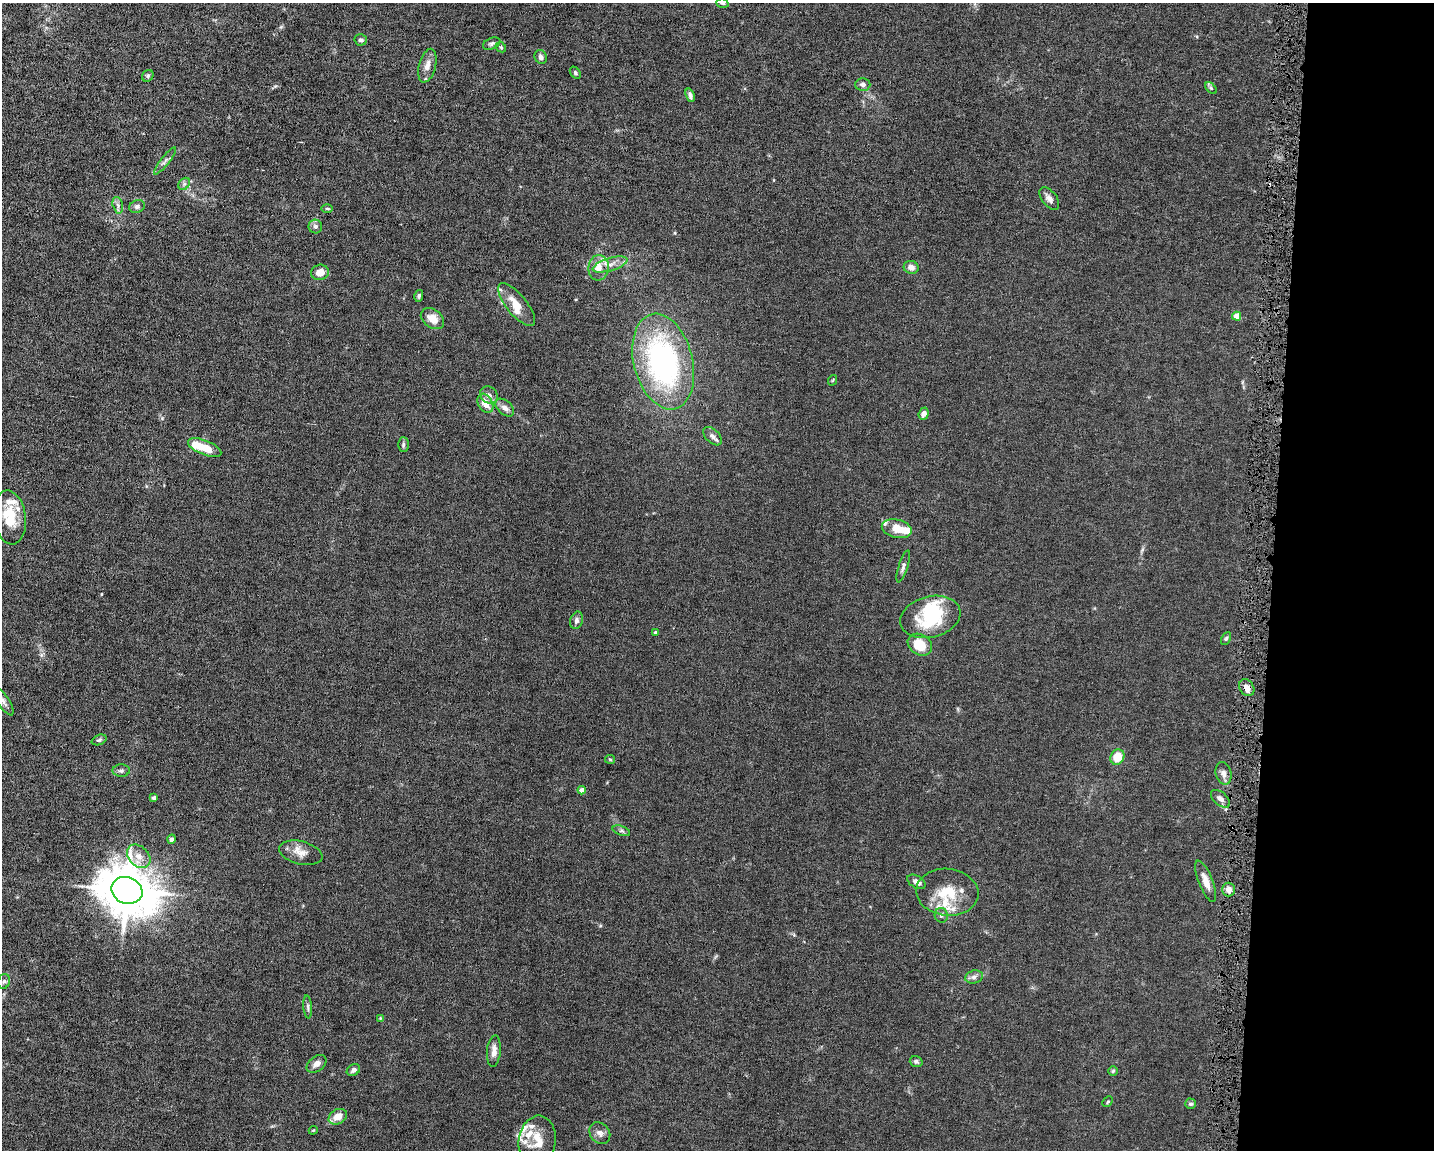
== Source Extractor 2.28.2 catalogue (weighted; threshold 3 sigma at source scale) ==
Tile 9 of 3 x 4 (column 3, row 3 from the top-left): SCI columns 3084-4515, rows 1149-2296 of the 4623 x 4591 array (HDU 1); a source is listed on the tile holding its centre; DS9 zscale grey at full resolution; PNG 1436 x 1152 px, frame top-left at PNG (2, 3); each listed source drawn as its Kron ellipse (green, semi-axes under 4 px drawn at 4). Shown black and unused: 11% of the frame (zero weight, under 4 of 8 exposures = <1% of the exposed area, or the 3 px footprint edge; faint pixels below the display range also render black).
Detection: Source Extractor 2.28.2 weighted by HDU 2 'WHT'; one run over the whole footprint, this tile lists its part. Background 0.0144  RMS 0.0024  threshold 0.00972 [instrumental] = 3 sigma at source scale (4.09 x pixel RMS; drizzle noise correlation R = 1.36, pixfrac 0.8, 0.05/0.05 arcsec/px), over >= 5 px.
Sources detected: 92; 2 inside a brighter object's white glare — neither listed nor drawn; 12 inside a brighter listed object's ellipse — not listed separately; the other 78 listed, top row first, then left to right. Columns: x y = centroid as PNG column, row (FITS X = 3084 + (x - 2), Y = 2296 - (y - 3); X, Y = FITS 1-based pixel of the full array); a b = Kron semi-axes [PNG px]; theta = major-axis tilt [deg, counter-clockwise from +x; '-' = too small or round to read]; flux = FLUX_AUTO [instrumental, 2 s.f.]
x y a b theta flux
722 3 6 4 -19 0.37
361 40 6 5 - 0.54
492 44 9 5 24 0.51
501 47 6 4 -45 0.31
541 57 7 6 - 0.75
427 66 17 8 75 1.8
575 73 6 4 -52 0.35
148 76 6 5 - 0.4
863 84 7 6 - 0.77
1211 88 7 4 -46 0.34
690 95 7 4 -70 0.63
165 161 17 3 52 0.68
184 184 7 5 46 0.51
1049 198 13 7 -51 1.1
118 205 8 5 -75 0.67
137 206 8 6 24 0.69
327 209 6 4 0 0.3
315 226 7 6 - 0.69
610 264 18 6 17 1.7
911 267 7 6 - 1.3
599 268 13 10 83 2.3
320 272 9 7 11 2.1
419 296 6 4 78 0.37
517 305 26 10 -51 3.3
1237 316 4 4 - 3.1
432 319 13 9 -37 2.5
663 362 49 29 -76 46
833 380 5 3 - 0.18
489 395 9 8 - 0.95
485 403 10 7 -59 2.4
505 408 11 6 -42 1
924 414 6 5 - 1.3
713 436 11 6 -43 0.92
403 445 7 5 89 0.44
205 448 18 7 -22 4.8
10 517 27 16 -82 6.8
897 529 15 9 -14 3.7
903 566 16 4 73 0.7
930 617 30 20 14 13
576 620 9 6 74 0.77
656 633 4 3 - 0.61
1226 639 7 4 63 0.34
920 645 13 10 -33 4.1
1247 688 9 7 -56 1.3
3 701 17 6 -55 1
99 740 8 5 21 0.46
1117 757 8 6 57 4.6
610 759 5 4 - 0.24
121 771 8 6 1 0.55
1223 773 11 7 -77 1.1
582 790 4 4 - 1.3
154 798 4 3 - 0.55
1220 799 11 6 -40 1
621 831 9 4 -20 0.52
171 839 4 4 - 0.53
301 853 22 11 -14 2.3
139 856 13 9 -45 1.8
1206 881 22 7 -69 2.2
916 882 10 6 -30 1.2
1229 889 7 6 - 1.3
127 890 16 13 -21 990
947 892 31 23 -6 7.9
941 915 7 6 - 0.57
974 977 9 6 15 0.75
4 981 7 6 - 0.61
308 1007 11 3 -84 0.51
380 1018 4 4 - 0.17
494 1051 16 7 85 1.5
916 1061 6 5 - 0.45
317 1064 11 7 37 1.1
353 1070 7 5 33 0.72
1113 1071 5 5 - 0.32
1108 1102 6 3 46 0.23
1191 1104 5 5 - 0.44
338 1117 10 7 29 2.4
313 1130 4 4 - 0.21
600 1133 12 9 -49 1.2
537 1141 25 18 82 4.5
Overlapping masked pixels (flux is a lower limit): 1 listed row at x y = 1247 688
Isophote crosses this tile's border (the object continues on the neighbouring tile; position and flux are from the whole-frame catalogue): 2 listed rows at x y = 722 3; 3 701